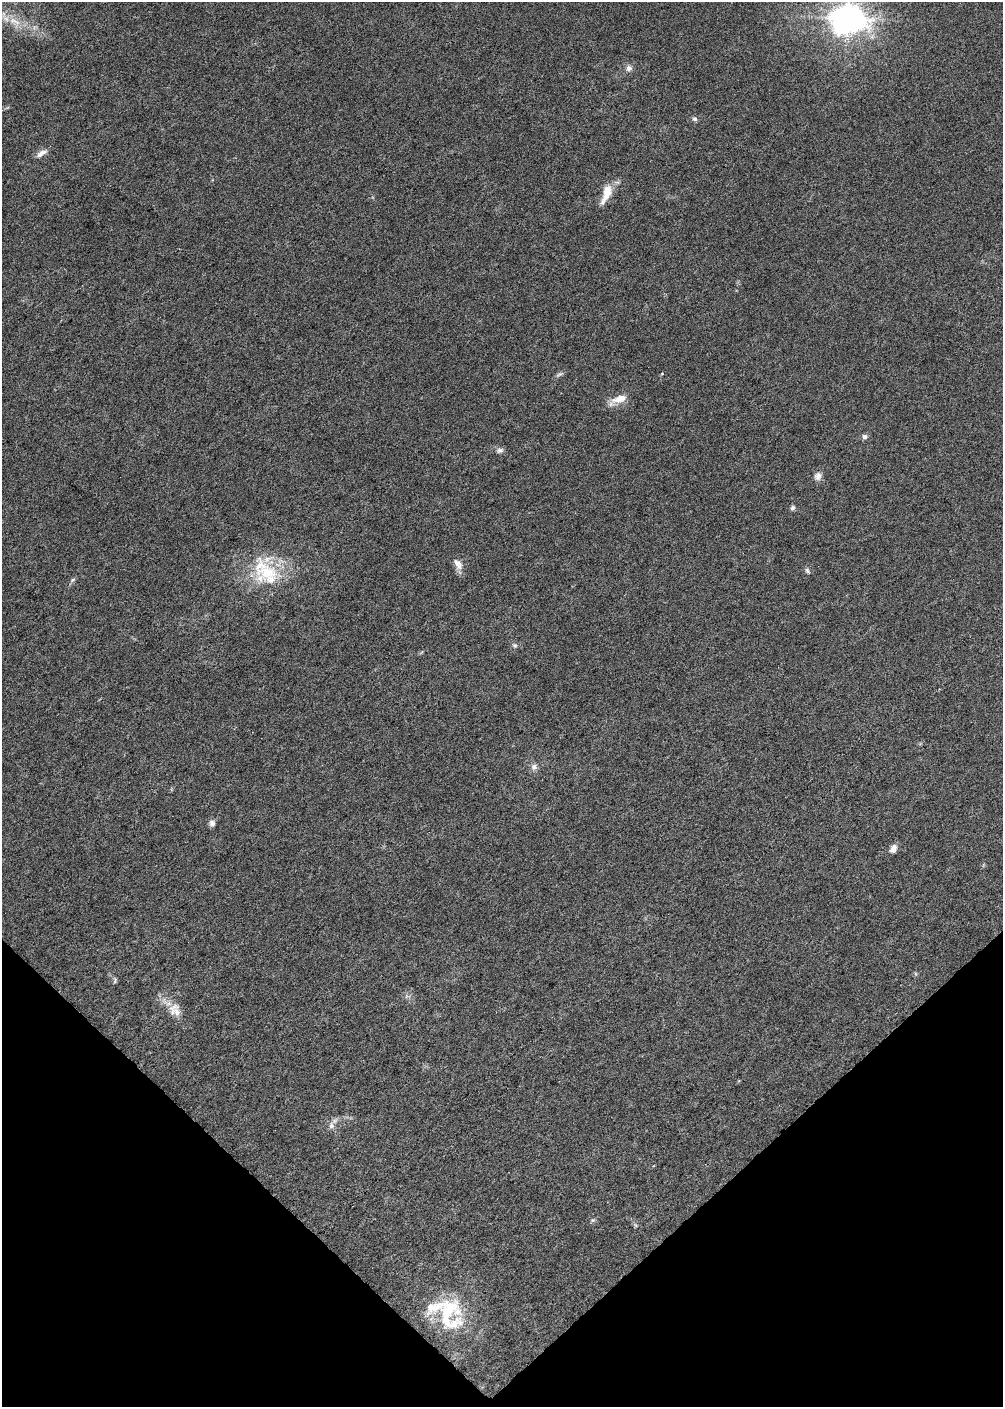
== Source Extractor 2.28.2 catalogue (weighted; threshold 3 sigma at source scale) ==
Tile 5 of 3 x 2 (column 2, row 2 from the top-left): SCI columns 1002-2002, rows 104-1508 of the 3003 x 2997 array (HDU 1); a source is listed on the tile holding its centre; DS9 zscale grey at full resolution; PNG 1005 x 1409 px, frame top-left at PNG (2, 2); no overlay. Shown black and unused: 17% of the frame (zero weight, under 3 of 6 exposures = <1% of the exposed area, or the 3 px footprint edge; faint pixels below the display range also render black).
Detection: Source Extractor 2.28.2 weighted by HDU 2 'WHT'; one run over the whole footprint, this tile lists its part. Background 0.0228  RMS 0.0048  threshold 0.0195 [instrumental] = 3 sigma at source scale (4.09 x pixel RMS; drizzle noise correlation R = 1.36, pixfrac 0.8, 0.0396/0.0396 arcsec/px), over >= 5 px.
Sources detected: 31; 4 inside a brighter listed object's ellipse — not listed separately; the other 27 listed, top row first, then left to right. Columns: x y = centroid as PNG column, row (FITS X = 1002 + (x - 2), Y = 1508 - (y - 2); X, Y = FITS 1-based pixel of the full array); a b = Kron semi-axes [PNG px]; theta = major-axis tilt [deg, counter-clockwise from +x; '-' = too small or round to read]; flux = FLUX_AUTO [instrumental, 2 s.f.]
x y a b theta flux
847 18 13 10 -1 420
14 21 21 8 -23 6.7
629 68 8 8 - 1.8
695 119 8 5 -14 0.98
42 153 15 6 29 2.6
606 193 26 10 68 7
662 373 4 3 - 0.33
559 374 11 4 25 1
619 399 21 9 16 5.4
865 437 6 6 - 1.2
500 450 10 7 6 1.6
818 476 11 9 71 2.3
792 508 7 6 - 0.94
458 564 17 9 -55 3.2
807 570 8 5 -59 0.93
267 572 35 24 -10 24
73 580 7 4 46 0.8
515 645 7 6 - 0.92
534 767 8 8 - 1.8
212 823 9 8 - 1.6
893 849 11 7 64 2.3
115 980 9 4 76 0.76
173 1009 21 10 64 4.5
331 1125 10 8 80 2.1
593 1220 6 4 18 0.64
635 1225 6 4 -70 0.63
448 1312 44 26 63 27
Isophote crosses this tile's border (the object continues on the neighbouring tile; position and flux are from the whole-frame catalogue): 1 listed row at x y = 847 18